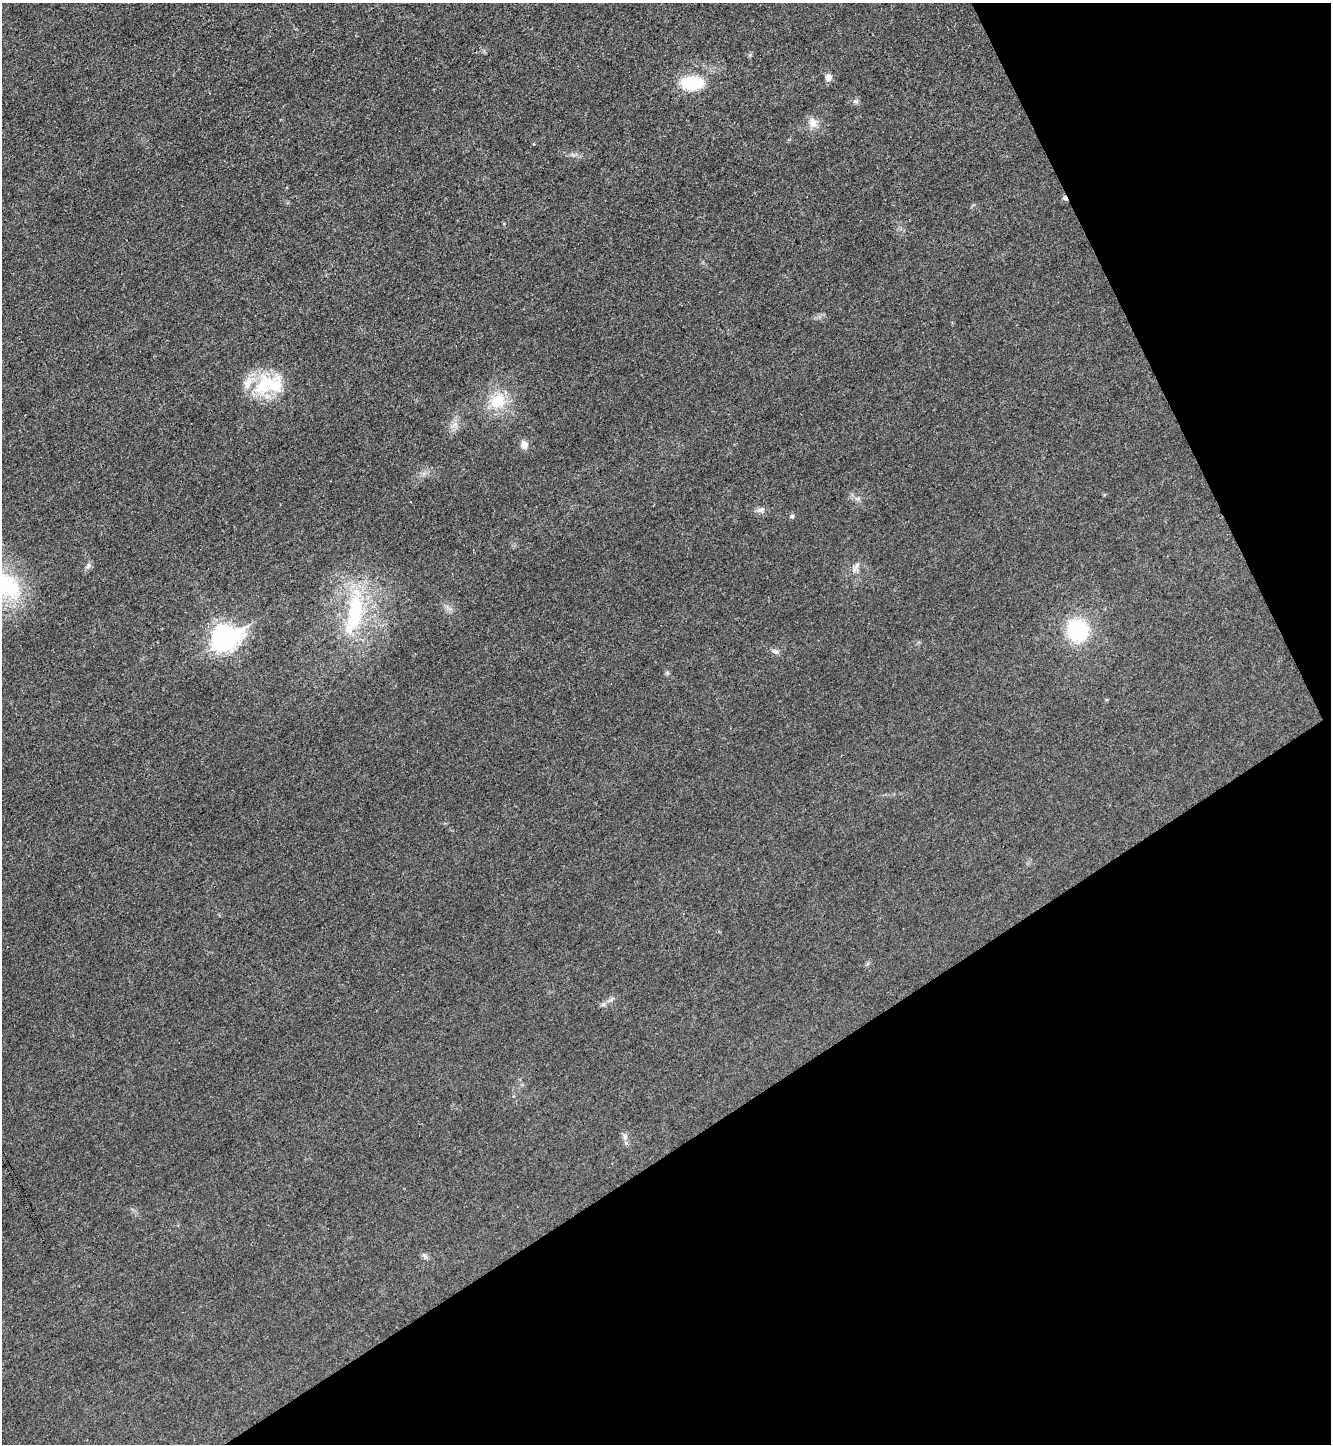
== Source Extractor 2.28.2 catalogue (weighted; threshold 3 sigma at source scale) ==
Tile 12 of 4 x 4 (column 4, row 3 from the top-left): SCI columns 4151-5479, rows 1466-2907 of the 5789 x 5803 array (HDU 1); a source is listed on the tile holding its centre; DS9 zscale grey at full resolution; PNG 1333 x 1446 px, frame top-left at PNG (2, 3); no overlay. Shown black and unused: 28% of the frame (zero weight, under 3 of 4 exposures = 1% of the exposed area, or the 3 px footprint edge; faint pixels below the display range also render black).
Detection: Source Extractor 2.28.2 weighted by HDU 2 'WHT'; one run over the whole footprint, this tile lists its part. Background 0.0342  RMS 0.0048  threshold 0.0215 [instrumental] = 3 sigma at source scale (4.5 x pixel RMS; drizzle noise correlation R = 1.50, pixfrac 1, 0.05/0.05 arcsec/px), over >= 5 px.
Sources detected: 25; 3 cosmic-ray / hot-pixel residue — not listed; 2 inside a brighter listed object's ellipse — not listed separately; the other 20 listed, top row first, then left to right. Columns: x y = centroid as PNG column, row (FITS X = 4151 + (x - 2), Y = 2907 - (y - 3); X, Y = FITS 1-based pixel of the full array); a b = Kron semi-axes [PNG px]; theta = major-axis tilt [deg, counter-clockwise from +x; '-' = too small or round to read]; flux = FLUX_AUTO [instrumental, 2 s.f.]
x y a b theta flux
828 77 8 8 - 2.5
692 83 20 12 -3 26
856 101 9 6 -1 1.3
813 123 13 12 - 4.1
534 144 3 2 - 0.82
263 385 32 22 66 21
498 401 25 21 46 16
454 425 13 5 36 2.1
524 445 11 9 -70 2.9
760 510 12 7 6 2
792 516 6 5 - 0.87
88 566 9 6 71 1.5
7 586 42 26 -40 39
355 612 71 23 80 47
1078 630 18 17 - 43
225 638 12 9 26 370
775 651 11 6 -26 1.6
603 1004 6 6 - 1
625 1136 11 7 -78 2.1
425 1256 11 5 -60 1.4
Isophote crosses this tile's border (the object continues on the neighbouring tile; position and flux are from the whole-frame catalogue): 1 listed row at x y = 7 586
Unlisted compact peaks at least as high as the median listed source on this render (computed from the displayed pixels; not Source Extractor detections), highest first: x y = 667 673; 750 55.